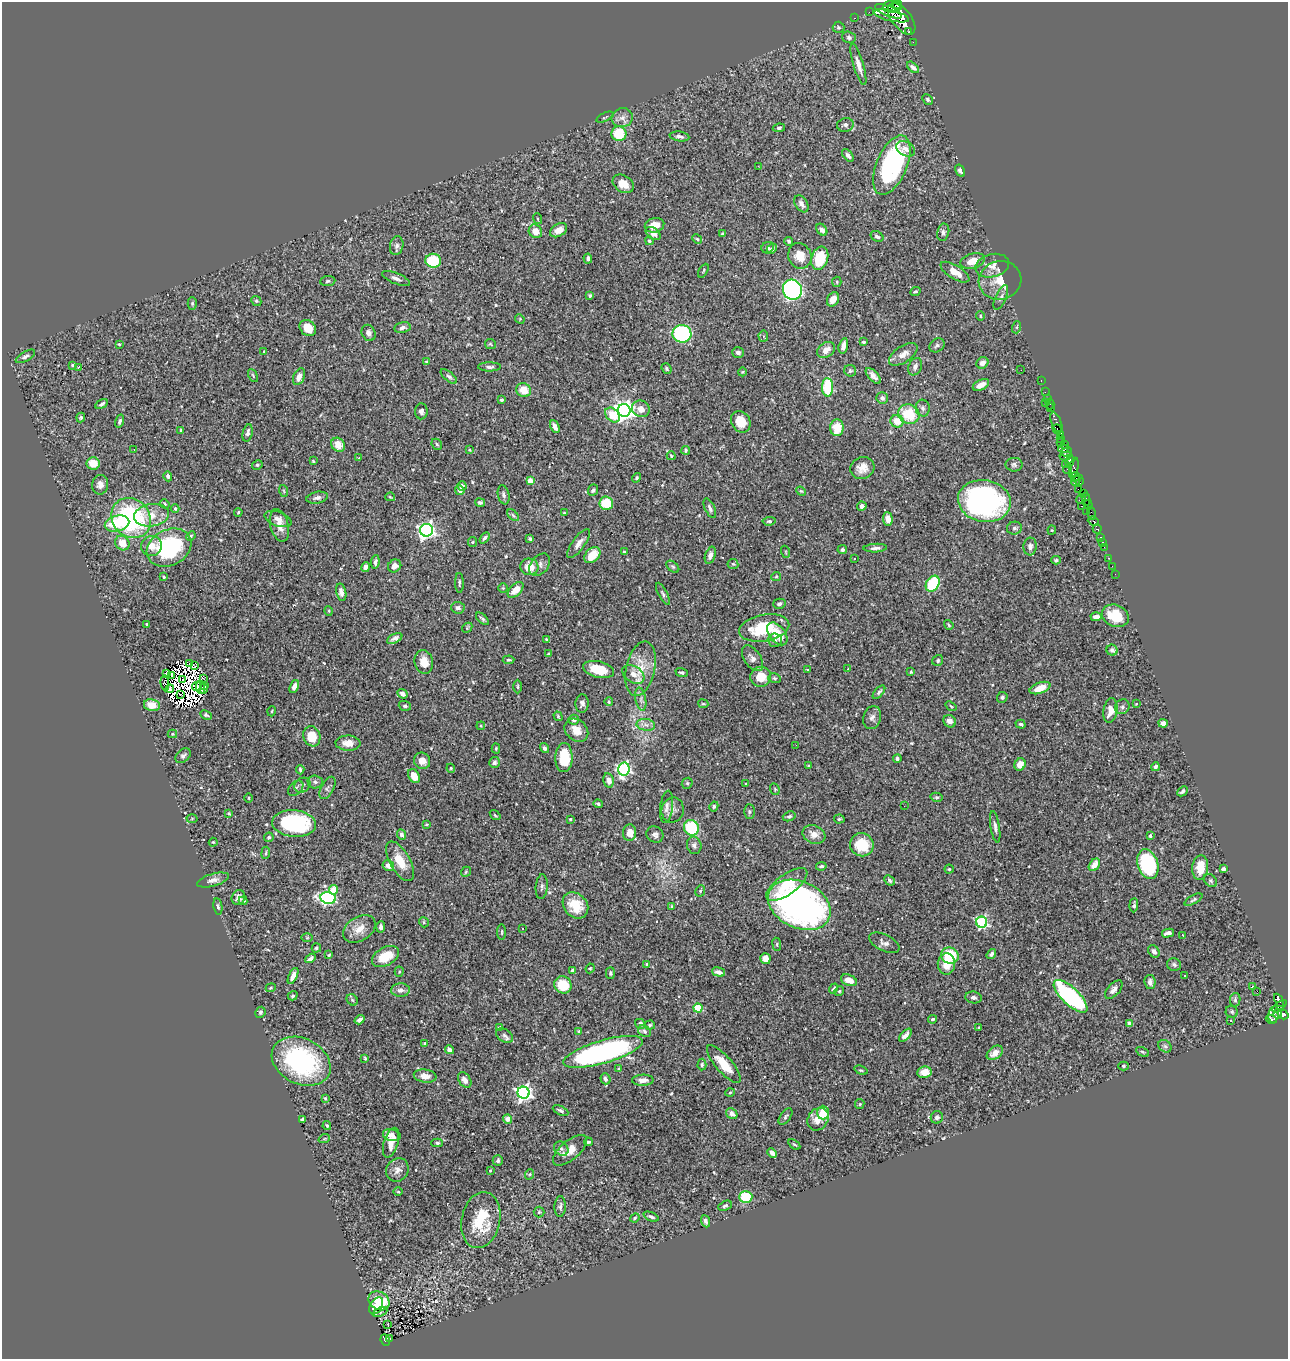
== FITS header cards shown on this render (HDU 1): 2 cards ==
NAXIS1  =                 1286
NAXIS2  =                 1357

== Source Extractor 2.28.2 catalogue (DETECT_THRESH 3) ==
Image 1286 x 1357 px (HDU 1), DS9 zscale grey, 1 PNG px = 1 image px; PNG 1290 x 1361 px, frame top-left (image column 1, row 1357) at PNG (2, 2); each listed source drawn as its Kron ellipse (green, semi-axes under 4 px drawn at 4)
Background 0.581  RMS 0.014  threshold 0.0434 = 3 sigma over >= 5 px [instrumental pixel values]
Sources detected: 555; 16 with non-positive FLUX_AUTO (blend fragments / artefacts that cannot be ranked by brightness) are neither listed nor drawn; of the other 539, the 500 brightest by FLUX_AUTO listed and drawn (39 fainter detections omitted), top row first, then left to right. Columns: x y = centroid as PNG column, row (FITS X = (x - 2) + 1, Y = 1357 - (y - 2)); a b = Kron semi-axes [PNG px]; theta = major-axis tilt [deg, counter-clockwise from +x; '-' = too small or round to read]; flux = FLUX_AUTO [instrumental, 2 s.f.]
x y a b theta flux
897 4 5 4 - 1300
892 7 9 6 2 2400
888 11 14 5 -23 3200
869 12 2 2 - 12
891 16 18 5 -13 3100
855 18 2 2 - 7.6
901 19 18 9 -52 9500
838 27 6 5 - 1.6
909 32 3 3 - 190
849 37 7 5 -19 2.4
913 42 2 2 - 4.3
858 65 21 5 -73 7.9
913 67 7 4 -42 3.4
928 99 6 4 -47 2
605 117 9 3 24 1.3
622 118 11 9 16 6.1
845 125 8 7 - 3
779 128 6 4 9 1.7
619 134 7 7 - 32
679 136 10 5 -8 3.3
906 149 10 7 -28 5.4
848 155 7 4 -52 2.9
892 165 31 15 67 150
758 166 2 2 - 13
960 171 6 4 -58 2.6
623 184 11 8 -33 10
801 204 9 6 -57 4.8
537 219 5 3 - 0.93
654 225 10 7 15 11
559 230 9 6 33 6.9
822 230 6 5 - 4.8
535 231 7 6 - 11
943 232 9 6 79 2.8
653 233 8 5 -37 3.3
722 234 3 3 - 1.6
877 236 7 5 -32 2.9
697 239 5 4 - 1.3
649 241 4 4 - 1.8
789 241 4 4 - 1.7
397 246 9 6 78 3.7
767 248 6 5 - 1.9
772 249 5 4 - 3
800 256 13 11 -67 15
588 258 5 3 - 2.7
820 258 12 8 71 35
433 261 8 7 - 34
973 261 12 7 16 11
992 266 17 11 13 9.4
703 271 8 3 60 1
955 272 16 7 -32 12
396 278 15 5 -23 4.5
1000 280 21 19 16 21
328 281 7 5 5 2
837 282 5 4 - 1.2
792 290 10 9 - 250
915 292 5 3 - 1.4
590 295 3 3 - 1.9
1001 297 13 5 66 4.1
833 299 7 5 62 9.4
256 301 5 4 - 1.3
192 303 6 4 90 1.4
980 316 4 4 - 1.1
520 319 5 4 - 0.88
1017 327 6 4 72 1.4
308 328 9 7 -44 12
402 328 8 5 11 3.6
369 333 8 6 -65 4
682 334 9 9 - 110
763 336 5 5 - 1.6
863 342 3 3 - 1.2
119 344 3 3 - 0.91
490 344 5 5 - 1.3
937 345 8 6 39 2.7
843 346 8 4 75 6.5
826 350 9 7 35 8.3
264 352 3 3 - 1.3
738 352 6 5 - 3.2
903 354 16 8 34 8.2
25 356 11 4 30 2.7
426 362 4 3 - 1.5
982 363 6 5 - 5.8
72 365 3 3 - 1.1
78 367 3 2 - 36
489 367 11 4 0 3
915 367 9 6 66 3.7
667 369 5 4 - 1.7
1021 370 2 2 - 0.92
850 371 6 5 - 1.6
742 372 4 4 - 0.97
253 375 7 3 -63 1.1
449 376 10 4 -40 2.5
873 376 10 4 -47 4.4
299 377 9 5 66 6.8
1041 381 3 2 - 18
981 385 9 5 26 6.8
828 387 9 5 -89 46
524 390 7 6 - 15
1045 392 2 2 - 11
882 398 6 6 - 3
1047 398 4 3 - 22
501 400 3 3 - 2.2
1045 403 2 2 - 75
102 404 7 4 31 2.8
1050 404 5 2 - 29
923 408 8 7 - 3.3
1050 408 3 2 - 30
641 409 9 8 - 8
624 410 6 6 - 630
421 411 8 6 86 3.2
909 414 11 9 -21 32
612 415 8 6 -45 24
81 418 5 4 - 1.4
120 421 7 4 73 2.5
897 421 6 6 - 15
741 422 11 9 -58 16
1056 423 11 5 -68 630
555 427 7 4 -65 4.9
837 428 8 7 - 18
1057 429 5 3 - 750
181 431 4 2 - 1.2
248 433 9 5 78 3.6
1060 434 4 3 - 460
1060 438 2 2 - 60
1060 442 3 2 - 21
437 444 6 4 -47 1.5
1065 444 3 2 - 16
338 445 7 6 - 12
1063 449 5 4 - 370
134 450 3 2 - 1.5
469 450 3 3 - 0.95
686 450 4 3 - 1.5
1066 452 6 2 28 270
671 456 4 3 - 0.98
1065 456 6 3 10 710
359 458 4 3 - 0.93
313 461 4 4 - 1
1070 461 5 3 - 460
93 463 7 6 - 14
1065 464 2 2 - 15
257 465 5 4 - 1.4
1014 465 8 7 - 2.6
862 468 12 10 24 9.6
1074 468 10 4 78 280
1068 469 5 3 - 560
168 476 5 4 - 2.5
1075 477 5 4 - 190
637 478 5 4 - 1.4
1079 480 6 3 -74 230
530 481 4 4 - 19
1076 481 5 3 - 210
100 485 10 8 83 4.8
462 486 4 4 - 2.6
1078 489 3 2 - 240
460 490 5 4 - 4
593 490 6 4 69 1.8
284 491 6 3 -71 0.95
801 491 5 4 - 1.1
1084 493 3 3 - 310
504 495 9 5 -78 3
390 497 5 3 - 0.93
317 498 11 5 11 3.7
1081 499 5 3 - 240
1086 499 6 2 -79 50
984 501 26 21 -10 240
480 502 5 4 - 2
606 503 7 6 - 28
165 504 5 4 - 1.2
1088 505 5 3 - 37
862 506 5 4 - 4.3
1082 506 3 2 - 16
710 508 10 5 -65 3.1
175 509 4 4 - 2.4
1087 511 3 2 - 12
238 512 4 3 - 1.1
564 513 3 3 - 0.98
1092 513 7 3 -71 37
152 515 17 11 8 16
513 515 7 4 -46 1.7
131 518 21 18 -49 140
278 519 14 7 -19 5.3
888 519 7 5 -85 8.2
769 521 6 4 5 1.8
1093 521 6 4 -22 750
117 523 12 8 13 37
279 525 17 9 -75 10
1014 528 7 6 - 2.7
1097 529 5 4 - 180
427 530 6 6 - 370
1052 530 4 4 - 1
191 536 5 4 - 1.4
1101 537 3 3 - 68
484 538 6 4 55 2.5
530 539 4 3 - 1.8
472 542 5 4 - 1.1
1103 542 3 2 - 13
122 543 8 6 -47 13
579 544 17 6 54 6.6
151 546 10 10 - 9.3
1030 546 9 6 86 4.1
1104 547 2 2 - 11
169 548 23 18 27 100
875 548 12 4 3 3.8
842 550 4 4 - 1.8
624 552 4 3 - 1.3
786 552 6 4 -72 1
592 555 9 6 46 19
710 555 9 5 72 4.9
855 558 3 3 - 2.3
1109 558 3 2 - 15
1056 560 5 4 - 1.5
375 562 7 4 83 2.5
733 564 5 5 - 1.4
540 565 12 8 50 5.2
395 566 7 6 - 4.6
1112 566 2 2 - 3.9
366 567 5 4 - 3.9
529 567 9 8 - 14
673 567 7 4 -40 1.6
1115 574 2 2 - 6.2
776 576 5 4 - 1.2
164 577 4 3 - 0.99
459 583 10 3 -89 1.5
933 584 8 6 58 57
503 588 4 4 - 0.99
516 590 9 5 45 10
341 592 9 5 -78 4.6
663 594 12 4 -63 2.6
779 604 6 5 - 2.5
458 608 6 6 - 3.1
329 611 5 3 - 0.89
1115 616 14 10 -22 30
1096 617 5 4 - 5.4
482 619 8 4 -44 2
146 624 3 3 - 1.2
949 625 5 3 - 1.1
467 628 6 4 46 1.2
764 628 25 13 11 45
777 634 13 8 -51 21
395 638 8 4 27 3.6
546 639 4 3 - 1.2
775 640 7 6 - 3.2
1112 650 5 5 - 3.7
548 654 4 3 - 0.89
752 658 14 8 -56 4.7
509 660 6 3 5 1.5
938 660 6 5 - 1.6
424 662 12 9 -75 12
190 664 4 3 - 1.4
194 665 3 2 - 0.94
640 669 28 14 77 22
848 669 3 3 - 1.9
599 670 16 8 -12 24
807 670 3 2 - 1.1
911 672 3 3 - 0.9
682 673 6 4 -21 1.7
166 674 3 2 - 6
633 674 12 8 -33 9.4
172 676 3 2 - 1.6
761 677 10 10 - 17
203 678 3 2 - 1.2
774 678 6 4 -16 1.7
183 679 4 2 - 1.5
165 683 8 3 -82 1.4
205 685 4 3 - 2.3
197 686 5 2 - 1
200 687 7 4 -83 1.8
294 687 7 4 68 5.8
518 687 7 3 -89 1.2
1040 688 11 5 20 13
170 689 4 3 - 1.8
204 689 5 3 - 1
879 692 8 4 48 1.9
403 694 5 4 - 5.1
180 695 3 2 - 2.2
1002 697 6 5 - 2.1
641 699 11 5 -80 3.7
609 702 4 4 - 1.4
582 703 9 6 87 3.6
1136 703 3 3 - 2
703 704 5 2 - 1.1
152 705 8 6 -11 12
405 706 6 4 -17 2
951 706 6 3 -37 0.96
1122 707 8 7 - 2.8
272 711 5 3 - 1
1110 711 12 7 82 9.1
206 715 6 4 -27 1.8
558 716 5 3 - 1.2
872 718 12 8 72 4.1
574 720 5 5 - 3.3
950 721 7 5 -42 5.8
1163 723 5 4 - 5
1021 724 5 4 - 2
646 725 9 6 -9 4.4
481 726 4 3 - 0.9
576 730 13 10 -44 11
172 734 5 4 - 1
312 736 10 8 -69 22
348 743 12 7 -2 8.6
796 745 2 2 - 2.2
496 748 5 4 - 1.1
545 748 5 4 - 2.1
183 756 9 6 42 3.2
564 758 14 8 88 34
897 759 4 3 - 1.9
422 761 8 8 - 8.2
494 762 5 5 - 2.3
1020 764 6 5 - 11
809 766 3 3 - 1.5
1156 767 4 3 - 2.5
451 768 4 4 - 0.95
624 769 6 6 - 190
300 770 5 3 - 1.4
414 776 7 5 -59 13
609 780 7 5 -78 4.9
315 782 7 6 - 2.9
687 783 6 5 - 1.4
745 784 3 3 - 1.6
302 785 8 7 - 3.4
296 788 9 6 45 3
327 788 12 6 62 3.3
775 789 6 4 -70 1.3
1182 791 6 3 44 1.8
936 797 6 4 -13 1.7
249 798 4 3 - 0.9
598 804 5 3 - 1.6
714 806 5 4 - 1.6
904 806 2 2 - 1.4
667 807 16 6 82 4.5
673 810 12 11 - 5.7
749 812 7 5 -89 1.7
229 813 4 3 - 1.1
495 815 6 3 -36 0.97
789 816 6 4 18 2
192 819 5 3 - 0.97
570 819 3 3 - 0.98
839 819 5 4 - 1.4
294 824 22 13 -5 100
426 824 4 3 - 0.91
995 827 16 4 -81 3.9
691 828 8 7 - 57
630 833 8 6 87 9.5
814 834 12 9 -21 8.9
402 835 5 4 - 4.2
655 835 9 8 - 3.7
1150 836 4 3 - 1.7
269 837 5 4 - 1.6
213 842 4 4 - 0.89
694 845 9 7 -75 3.6
862 845 12 11 - 29
266 853 6 3 82 1.2
400 861 22 10 -61 19
1148 864 15 10 -70 100
388 865 6 5 - 5.7
1094 865 7 5 54 9.5
821 866 5 4 - 1.6
1200 868 12 8 84 15
949 869 4 4 - 1.1
1223 869 4 4 - 6.1
466 872 5 4 - 1.3
213 880 16 6 16 5.6
890 880 5 4 - 2
1211 881 7 5 -45 1.7
787 885 24 10 36 31
542 887 12 6 84 3
333 890 4 4 - 21
700 891 6 4 63 1.5
238 897 7 6 - 5.1
328 898 8 6 -10 170
1193 900 10 4 29 2
243 901 4 4 - 2.5
575 905 14 11 -49 26
799 905 33 23 -25 440
1134 905 7 4 86 2.1
218 907 8 4 -81 2.1
672 907 4 3 - 1.4
424 922 5 4 - 1.5
982 922 6 5 - 140
381 927 5 4 - 2.8
359 929 18 12 32 11
523 929 3 2 - 1.5
502 932 8 3 90 1.3
1168 933 6 4 13 4.7
1183 936 4 2 - 1.4
307 938 6 4 0 1.2
884 943 16 8 -25 5.1
777 944 6 3 -83 1.3
316 948 4 4 - 1.6
1154 951 7 5 -57 2.9
991 954 5 4 - 2.6
329 955 4 3 - 1.1
385 956 14 9 29 24
950 956 9 8 - 41
310 958 5 3 - 3
765 959 5 5 - 9.1
647 964 4 3 - 2.2
946 964 10 8 87 14
1174 965 7 6 - 2.5
590 968 5 4 - 1.1
572 970 4 3 - 1.9
399 972 5 4 - 1.1
718 972 7 4 -16 4.4
610 973 5 4 - 1.8
293 976 8 4 65 6.4
1185 976 3 2 - 1.1
849 980 8 5 -22 9.4
1150 982 7 5 -82 4.4
563 985 9 8 - 25
1252 986 3 3 - 76
271 988 5 4 - 1.1
833 988 5 3 - 1.9
400 990 9 6 2 4.6
1114 990 11 6 47 4.5
839 991 5 4 - 1.3
1257 991 3 2 - 470
293 996 5 4 - 1.4
1071 996 22 8 -44 150
973 997 8 6 -8 3.1
352 1000 6 5 - 1.6
1235 1000 7 5 79 2.1
1279 1000 7 3 -62 170
1280 1006 8 3 40 320
698 1008 4 4 - 41
260 1012 6 5 - 2
1232 1012 6 5 - 1.8
1274 1014 8 5 80 370
1278 1014 5 3 - 220
1283 1014 6 4 -34 670
933 1019 4 3 - 1.8
1271 1019 5 3 - 36
360 1020 5 4 - 3.8
1230 1020 3 2 - 1.1
640 1024 5 4 - 3.4
1130 1024 4 3 - 8.9
650 1025 5 4 - 1.5
979 1027 3 3 - 1
500 1028 4 4 - 2.8
579 1031 3 3 - 0.96
644 1031 7 5 -36 2
504 1035 9 6 -33 2.7
905 1035 8 4 46 4.4
425 1044 4 3 - 4.5
1165 1046 7 5 -43 2.5
449 1050 4 4 - 5.2
603 1052 41 11 16 240
1143 1052 7 3 -27 1.3
995 1053 9 6 36 6.8
365 1058 3 2 - 1
301 1061 31 22 -27 130
724 1064 24 8 -49 20
702 1065 6 4 87 1.5
1123 1066 5 4 - 1.7
619 1069 4 3 - 1.4
861 1070 7 4 -19 1.4
924 1072 7 5 8 9
425 1076 11 6 -7 8
605 1079 6 5 - 3.6
465 1080 8 5 -55 5.8
643 1080 11 5 1 5.9
730 1092 5 3 - 0.99
523 1093 6 6 - 360
325 1098 4 4 - 1.1
860 1104 5 4 - 1.2
560 1110 8 4 -27 2.5
823 1113 7 6 - 21
732 1114 6 5 - 5.3
786 1117 9 5 54 2
937 1117 6 6 - 2.7
302 1119 4 3 - 2.9
508 1119 5 4 - 7.2
818 1119 12 10 56 10
327 1126 4 3 - 1.6
392 1135 9 5 -14 7.1
324 1139 6 3 19 1.3
588 1142 4 3 - 1.5
391 1143 15 7 73 14
437 1143 6 4 0 1.9
794 1144 6 3 -35 1.3
561 1149 8 6 -43 3
570 1150 21 9 40 11
772 1153 5 4 - 3.9
498 1160 5 5 - 2.2
397 1170 12 11 - 5.9
490 1170 3 3 - 1.1
530 1174 5 3 - 0.95
398 1192 5 3 - 0.92
746 1197 6 6 - 46
725 1206 7 4 27 1.8
560 1207 10 5 88 3.2
539 1212 5 5 - 1.5
651 1217 8 4 -21 2.6
635 1218 5 4 - 1
481 1220 28 19 78 42
705 1221 6 4 -68 3.2
379 1301 11 8 -33 32
376 1306 9 6 58 9.3
380 1312 8 4 24 2.1
388 1324 3 2 - 2.1
390 1339 4 2 - 3.8
385 1340 6 4 -68 38
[39 fainter detections neither listed nor drawn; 16 non-positive-flux detections neither listed nor drawn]